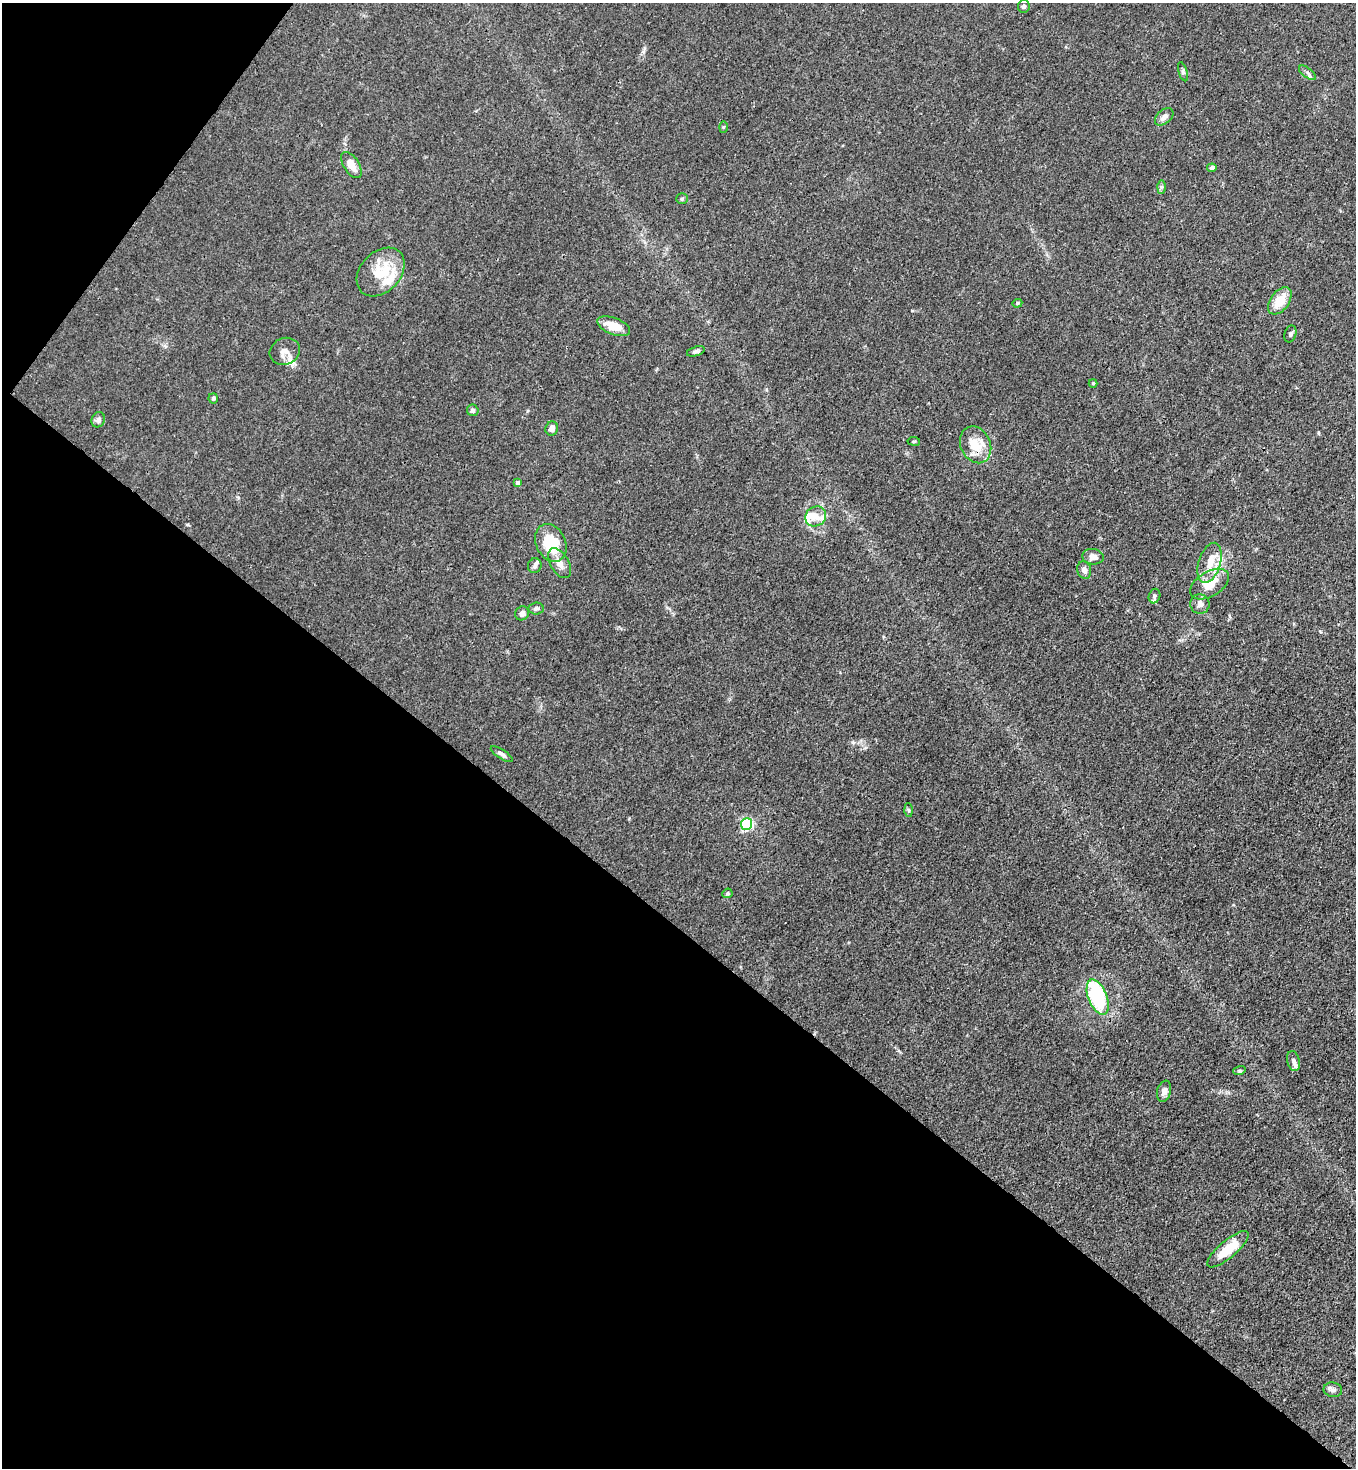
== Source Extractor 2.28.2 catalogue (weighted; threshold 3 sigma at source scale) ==
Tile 9 of 4 x 4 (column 1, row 3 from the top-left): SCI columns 226-1579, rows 1527-2992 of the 6007 x 5984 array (HDU 1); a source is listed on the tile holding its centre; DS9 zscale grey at full resolution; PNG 1358 x 1470 px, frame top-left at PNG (2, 3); each listed source drawn as its Kron ellipse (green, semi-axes under 4 px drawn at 4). Shown black and unused: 40% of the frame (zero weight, under 3 of 4 exposures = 7% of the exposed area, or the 3 px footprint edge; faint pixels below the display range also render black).
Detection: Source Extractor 2.28.2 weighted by HDU 2 'WHT'; one run over the whole footprint, this tile lists its part. Background 0.021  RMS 0.0028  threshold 0.0127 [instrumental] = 3 sigma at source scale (4.5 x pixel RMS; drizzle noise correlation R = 1.50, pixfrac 1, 0.05/0.05 arcsec/px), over >= 5 px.
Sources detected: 58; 1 inside a brighter object's white glare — neither listed nor drawn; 11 inside a brighter listed object's ellipse — not listed separately; the other 46 listed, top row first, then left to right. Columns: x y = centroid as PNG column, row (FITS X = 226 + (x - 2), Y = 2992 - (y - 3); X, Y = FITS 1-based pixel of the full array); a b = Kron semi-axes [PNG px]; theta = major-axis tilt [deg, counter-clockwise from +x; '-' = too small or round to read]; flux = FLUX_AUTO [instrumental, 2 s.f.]
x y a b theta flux
1024 6 6 6 - 0.73
1183 72 10 4 -72 0.63
1307 73 10 5 -37 0.79
1164 117 11 7 39 1.5
723 127 6 4 88 0.31
351 165 15 7 -57 3.4
1212 168 5 4 - 0.62
1161 187 6 4 89 0.55
682 199 5 5 - 0.42
381 272 28 20 47 10
1280 301 15 9 54 5.6
1017 303 5 4 - 0.38
614 326 17 8 -21 5.2
1290 334 9 5 73 0.62
285 351 15 13 26 2.5
696 351 9 4 18 0.64
1093 383 4 4 - 0.29
213 398 5 4 - 0.5
473 410 6 5 - 0.7
98 420 8 6 63 0.97
552 428 7 6 - 1.6
914 441 6 3 -7 0.32
976 445 19 15 -65 5.9
518 483 4 4 - 1.4
816 516 11 9 34 2.5
551 543 20 14 -65 13
1093 557 11 7 -6 1.7
560 563 16 9 -61 2.5
1210 563 21 11 72 4.6
535 566 7 6 - 0.86
1084 570 9 7 -74 1.4
1210 584 21 12 31 5.9
1154 596 7 5 71 0.56
1200 604 10 9 - 1.5
536 608 7 6 - 0.74
522 613 7 6 - 1.2
502 754 13 4 -33 0.97
909 810 6 4 -87 0.4
746 824 6 5 - 39
727 893 5 4 - 0.4
1098 997 18 9 -69 21
1294 1061 10 6 -77 0.97
1239 1071 6 4 18 0.35
1164 1091 11 7 77 1.7
1228 1249 26 8 41 7.3
1333 1390 9 7 -10 1
Overlapping masked pixels (flux is a lower limit): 1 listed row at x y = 976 445